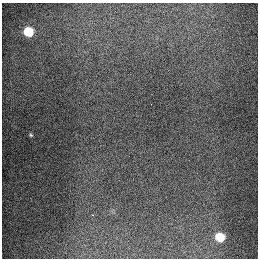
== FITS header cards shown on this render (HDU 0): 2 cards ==
NAXIS1  =                  256
NAXIS2  =                  256

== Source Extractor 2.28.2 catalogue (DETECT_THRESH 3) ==
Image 256 x 256 px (HDU 0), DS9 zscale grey, 1 PNG px = 1 image px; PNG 260 x 260 px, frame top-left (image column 1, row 256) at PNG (2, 3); no overlay
Background 1290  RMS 26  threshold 79.4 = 3 sigma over >= 5 px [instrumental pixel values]
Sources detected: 4; all 4 listed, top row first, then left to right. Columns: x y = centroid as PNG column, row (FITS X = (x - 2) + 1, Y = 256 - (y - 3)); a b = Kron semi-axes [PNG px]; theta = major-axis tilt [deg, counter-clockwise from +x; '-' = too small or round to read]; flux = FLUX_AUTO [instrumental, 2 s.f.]
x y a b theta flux
28 31 6 6 - 87000
31 135 5 4 - 2200
93 215 2 2 - 1400
220 237 6 6 - 66000